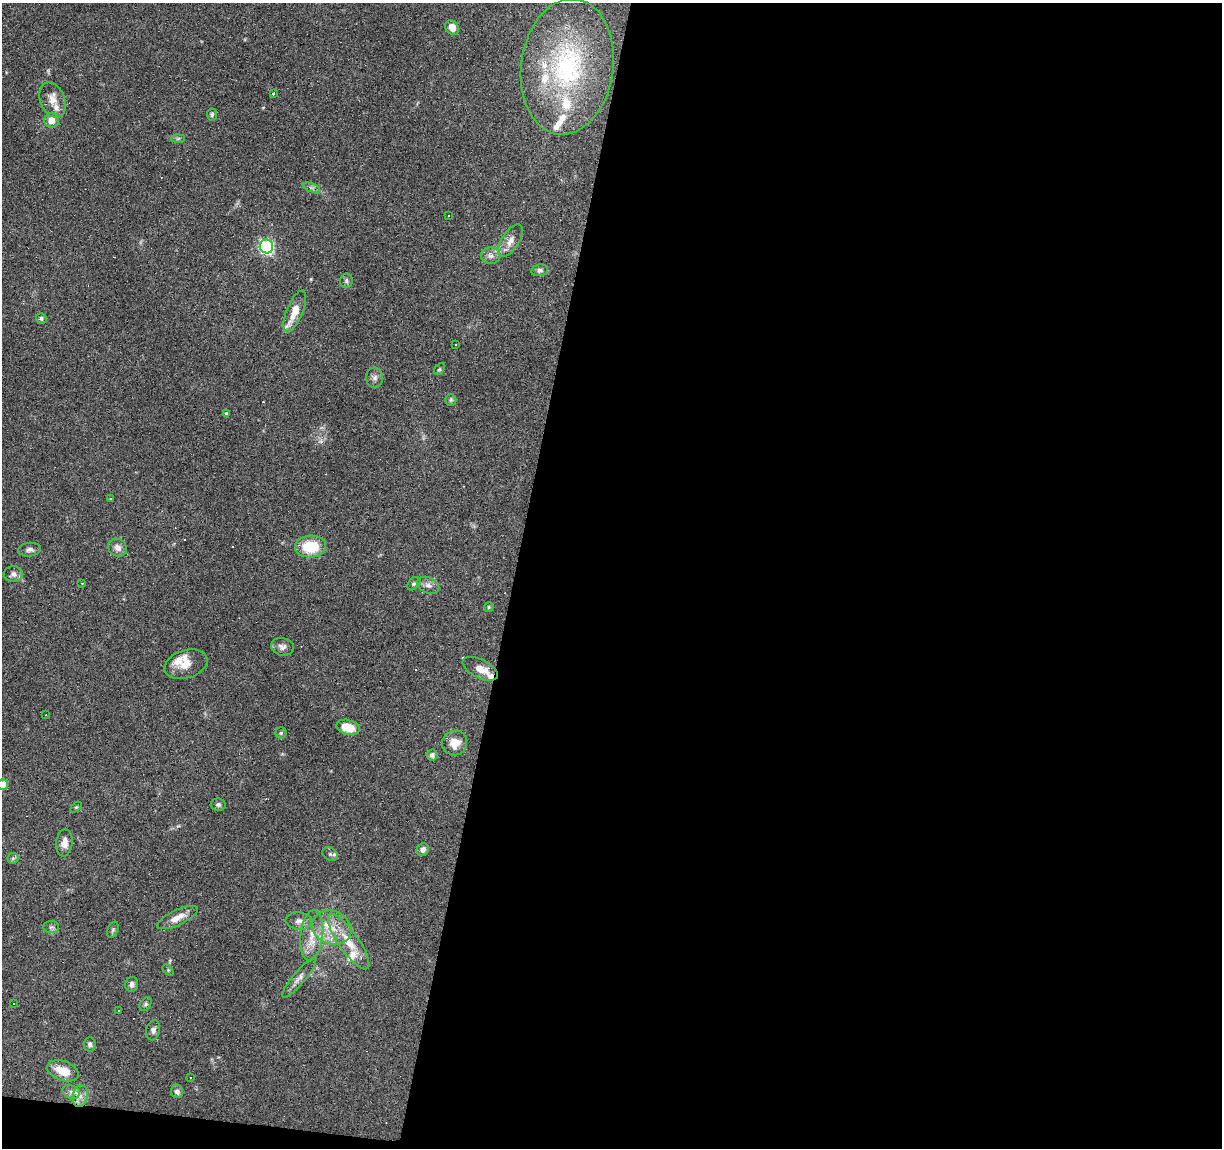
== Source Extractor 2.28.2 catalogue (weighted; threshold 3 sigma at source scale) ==
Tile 16 of 4 x 4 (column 4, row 4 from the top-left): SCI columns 3666-4885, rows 283-1428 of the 4885 x 5090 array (HDU 1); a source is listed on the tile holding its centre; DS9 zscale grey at full resolution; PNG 1224 x 1150 px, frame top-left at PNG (2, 3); each listed source drawn as its Kron ellipse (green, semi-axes under 4 px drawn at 4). Shown black and unused: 59% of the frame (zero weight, under 3 of 6 exposures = <1% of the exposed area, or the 3 px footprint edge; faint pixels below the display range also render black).
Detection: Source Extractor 2.28.2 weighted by HDU 2 'WHT'; one run over the whole footprint, this tile lists its part. Background 0.0705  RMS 0.0045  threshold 0.0185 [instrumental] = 3 sigma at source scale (4.09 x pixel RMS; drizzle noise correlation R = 1.36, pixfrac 0.8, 0.0396/0.0396 arcsec/px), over >= 5 px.
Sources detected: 95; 1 too faint to see at this stretch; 16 cosmic-ray / hot-pixel residue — neither listed nor drawn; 13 inside a brighter listed object's ellipse — not listed separately; the other 65 listed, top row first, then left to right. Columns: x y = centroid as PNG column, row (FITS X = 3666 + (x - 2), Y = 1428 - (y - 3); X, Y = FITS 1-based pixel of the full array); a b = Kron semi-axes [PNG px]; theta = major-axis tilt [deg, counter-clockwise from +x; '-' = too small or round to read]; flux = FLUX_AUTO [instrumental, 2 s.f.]
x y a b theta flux
452 27 8 6 -57 4.3
567 67 68 46 82 68
273 94 3 3 - 1.5
53 100 18 12 -68 4.9
212 115 6 5 - 0.73
52 120 7 7 - 4.1
178 138 7 4 2 0.68
311 188 9 4 -19 1
449 216 3 2 - 0.54
510 241 18 8 57 3.7
266 246 7 6 - 69
491 256 10 8 -5 2
540 270 8 5 11 1.2
346 281 7 6 - 1
295 311 22 8 68 6.6
41 319 5 5 - 0.99
456 345 2 2 - 0.3
439 369 6 4 57 0.65
374 378 10 8 -83 1.8
451 400 6 5 - 0.7
226 414 4 4 - 0.95
110 499 3 3 - 0.78
311 547 16 11 3 16
117 548 10 8 -33 2.6
30 550 11 7 4 1.6
13 574 9 8 - 1.9
82 583 2 2 - 0.35
414 584 8 5 47 0.85
428 585 11 7 -25 2.1
489 607 5 4 - 0.47
282 647 11 8 -12 2.2
186 664 22 14 17 5.6
480 669 19 9 -27 4.8
46 715 2 2 - 0.25
348 727 12 7 -15 8.5
281 733 5 5 - 0.68
455 743 12 12 - 5.5
432 755 5 5 - 1.6
3 785 5 5 - 7.5
218 805 7 6 - 1
76 807 6 4 43 0.55
64 843 14 8 84 3.5
423 850 6 6 - 2
330 854 8 6 -28 1
13 858 5 5 - 0.72
178 918 22 7 25 4.6
299 921 13 8 -5 2.6
51 927 7 6 - 1
332 928 20 16 -23 10
113 930 8 5 69 0.8
312 935 25 11 83 7.8
349 942 33 10 -55 9.8
168 970 6 4 -45 0.54
299 978 25 6 50 2.8
132 984 7 6 - 1.4
14 1003 2 2 - 0.39
146 1004 7 5 54 0.76
119 1011 3 2 - 0.29
153 1030 10 6 78 1.4
90 1044 7 6 - 1.2
63 1071 16 9 -20 8.1
190 1078 3 2 - 0.38
177 1091 7 6 - 1.5
71 1092 9 6 -20 1.8
80 1096 11 7 78 2.7
Isophote crosses this tile's border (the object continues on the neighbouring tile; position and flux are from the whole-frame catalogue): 1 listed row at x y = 3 785